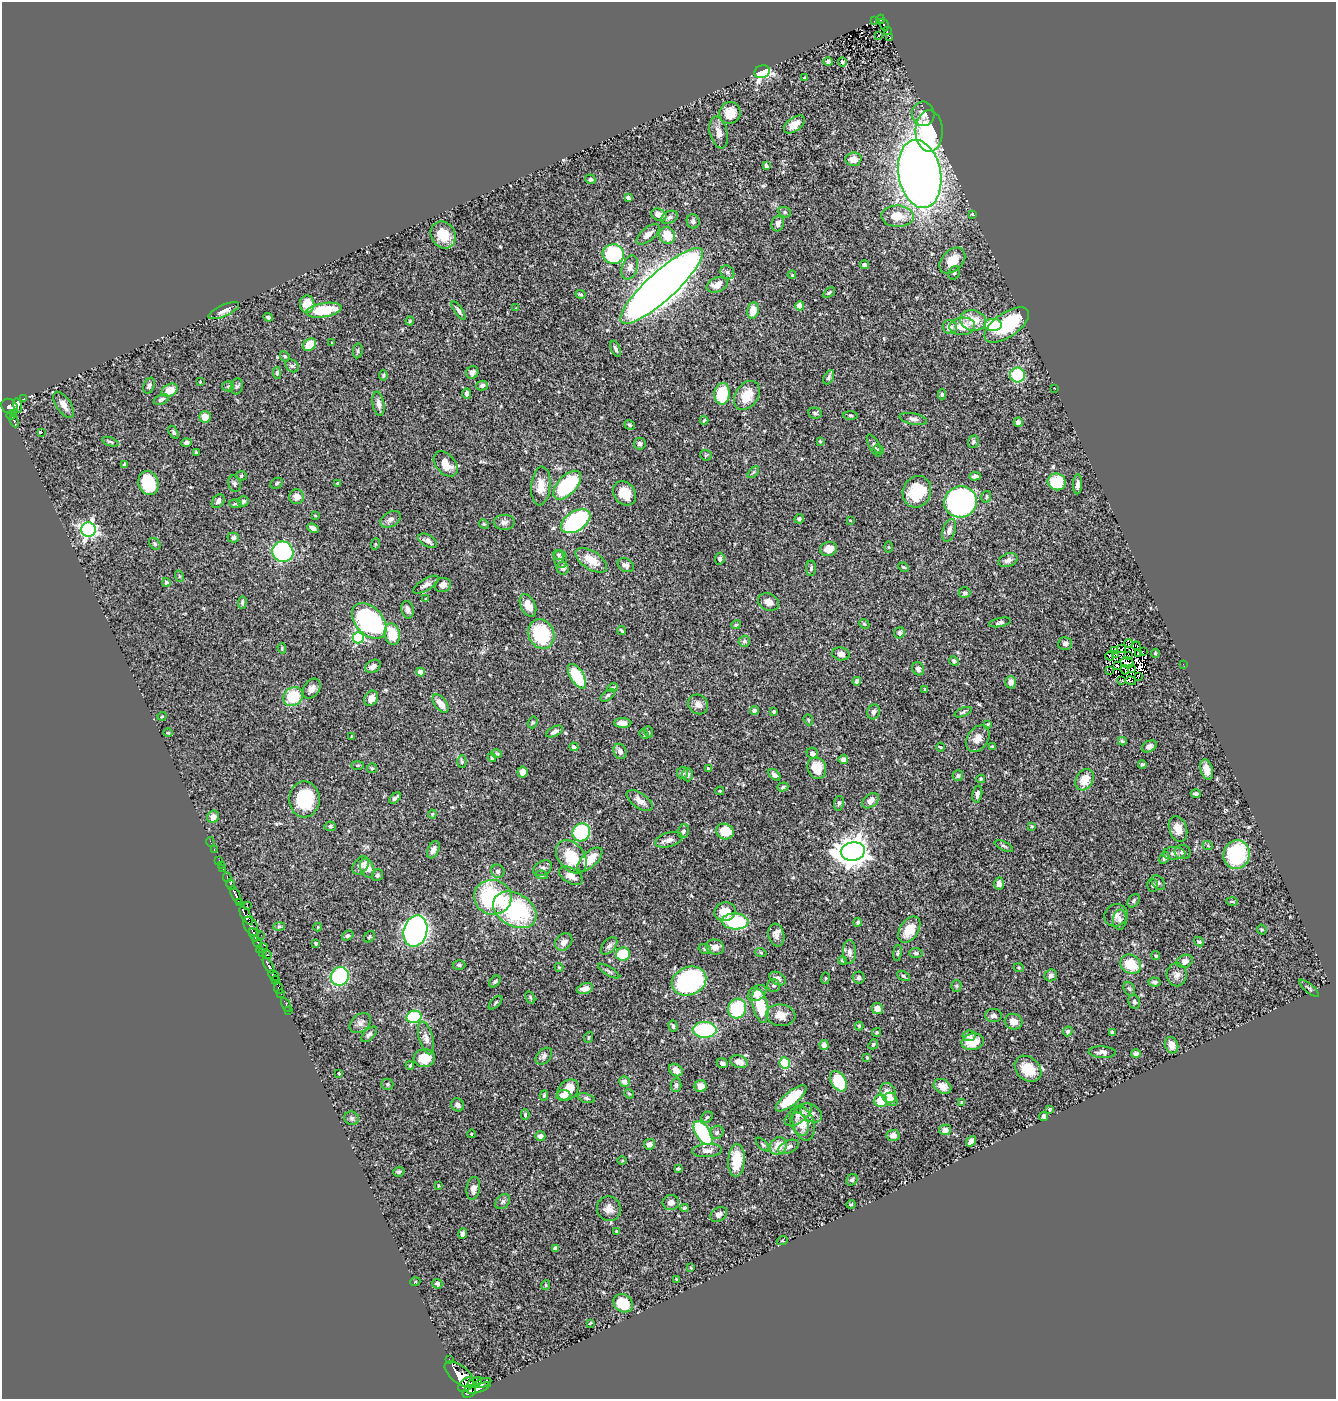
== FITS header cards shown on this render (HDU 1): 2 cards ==
NAXIS1  =                 1334
NAXIS2  =                 1397

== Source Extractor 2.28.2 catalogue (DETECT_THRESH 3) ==
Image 1334 x 1397 px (HDU 1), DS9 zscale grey, 1 PNG px = 1 image px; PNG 1338 x 1401 px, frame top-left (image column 1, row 1397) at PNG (2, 2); each listed source drawn as its Kron ellipse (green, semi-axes under 4 px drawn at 4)
Background 0.512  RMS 0.023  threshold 0.0695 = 3 sigma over >= 5 px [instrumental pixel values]
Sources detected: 472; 4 with non-positive FLUX_AUTO (blend fragments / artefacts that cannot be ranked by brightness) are neither listed nor drawn; the other 468 listed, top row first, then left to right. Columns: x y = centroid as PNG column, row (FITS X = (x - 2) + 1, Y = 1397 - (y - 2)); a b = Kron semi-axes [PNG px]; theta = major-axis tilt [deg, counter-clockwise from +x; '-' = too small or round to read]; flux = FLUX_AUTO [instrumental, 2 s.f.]
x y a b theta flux
880 19 5 4 - 44
875 20 2 2 - 6.5
884 24 6 3 -60 31
887 31 3 2 - 4.8
879 36 3 2 - 1.9
890 38 3 2 - 1.7
828 62 5 4 - 3.3
842 62 4 4 - 2.8
762 72 8 6 21 150
805 77 3 2 - 1.1
730 113 11 10 - 22
923 114 12 11 - 12
794 124 12 7 36 16
929 131 21 13 -90 170
719 132 16 8 -76 12
853 159 8 7 - 12
766 166 4 3 - 3.9
920 174 34 21 -80 1700
590 179 5 4 - 2.8
628 198 4 3 - 3.7
785 212 6 5 - 2.5
973 214 4 3 - 1.6
659 215 8 6 -22 13
897 216 16 10 -2 29
669 217 9 6 29 5
693 221 7 6 - 3.7
778 224 8 6 72 6.9
648 234 14 6 40 8.8
443 235 14 12 -58 29
667 235 8 7 - 27
613 254 10 10 - 110
952 261 15 10 45 30
865 265 4 3 - 4.2
630 267 12 8 70 9.6
727 272 7 6 - 4.7
954 273 7 5 63 3
792 275 4 3 - 1.3
717 285 11 7 20 15
662 286 54 14 42 3200
829 292 7 4 37 2.6
581 294 5 4 - 2.2
307 304 9 7 -84 23
800 306 4 4 - 32
516 308 3 3 - 1.1
324 310 18 7 9 53
458 310 11 4 -57 4.6
753 310 8 5 80 21
224 311 16 5 24 8.9
268 317 5 3 - 2.8
973 320 13 10 -12 31
410 321 4 4 - 1.7
993 325 8 6 2 63
1007 325 25 12 34 95
962 326 13 8 4 22
950 327 7 7 - 9.9
332 343 3 3 - 1.2
309 345 7 5 37 28
616 349 8 4 -66 3.9
358 351 7 5 80 2.9
285 356 5 4 - 2.5
292 366 7 5 -40 3.7
472 372 6 6 - 5.9
277 373 6 4 -84 2.9
383 375 5 4 - 2.2
1017 375 7 7 - 74
829 377 8 4 62 3.5
200 382 4 2 - 0.93
482 385 6 5 - 4.1
149 386 8 5 69 3.8
228 386 5 5 - 2.4
237 386 8 6 74 3.5
1055 388 3 2 - 1.2
170 390 9 6 30 25
467 393 5 4 - 5.2
722 394 11 7 86 60
942 394 5 4 - 2.6
747 395 16 11 55 29
24 399 3 3 - 13
161 399 8 5 24 3.8
378 404 12 6 -80 7.8
63 405 15 7 -56 11
17 406 7 4 -76 82
10 407 9 7 -37 240
14 413 3 3 - 13
815 413 7 5 -10 3.5
11 415 4 3 - 18
851 415 7 3 -1 2.3
205 417 6 5 - 15
913 419 14 5 -11 6.8
704 420 4 3 - 1.6
14 421 6 3 -65 67
1018 422 5 4 - 6.1
630 425 5 4 - 3
42 432 3 2 - 150
174 432 7 4 -58 3
820 441 3 3 - 1.6
110 442 8 3 -20 2.3
973 442 6 5 - 2.7
186 443 5 4 - 3.7
640 444 6 6 - 4.7
874 445 12 5 -63 4.6
879 449 5 3 - 1.3
196 452 3 3 - 1.8
706 455 6 5 - 1.8
446 464 14 9 -50 22
124 465 4 3 - 2.3
753 472 7 4 46 2.4
241 476 5 5 - 1.9
975 476 6 4 4 4.1
1057 482 9 8 - 48
148 483 12 9 -69 64
277 483 6 5 - 2.7
337 483 4 3 - 1.2
234 484 8 6 -79 3.9
1078 484 10 4 88 6.3
567 485 18 9 47 150
541 486 19 9 85 22
917 492 16 14 67 55
625 493 13 10 -52 26
297 497 7 7 - 12
986 497 6 5 - 2.6
218 501 8 5 53 4.8
243 501 6 5 - 4
960 502 16 15 - 360
235 504 6 4 -5 2.4
315 516 3 3 - 1.4
391 519 11 7 31 6.6
799 519 5 4 - 2.5
850 520 4 2 - 1.1
576 521 16 9 33 200
504 522 10 7 1 6.1
484 524 5 4 - 1.7
313 528 6 4 -24 6.3
88 530 7 7 - 430
949 530 11 6 71 7.6
233 538 6 5 - 3.7
428 541 10 5 -29 6.8
155 544 6 5 - 2.6
375 544 6 3 72 1.6
888 547 6 4 -90 1.7
828 549 8 7 - 15
283 552 10 10 - 240
558 555 5 4 - 2.4
560 559 9 6 -79 4.5
720 559 6 4 85 3
591 560 18 9 -33 25
1008 560 10 6 23 6.7
626 565 8 6 -30 6.1
903 567 6 3 -26 1.7
563 568 6 6 - 7.2
811 568 8 5 89 3.5
179 576 6 3 -71 1.5
166 582 4 4 - 3.2
426 585 14 6 31 6.8
443 585 8 7 - 8.2
964 593 6 5 - 3.7
426 599 3 2 - 1.4
242 602 6 3 86 2.8
768 602 11 8 -22 10
528 605 12 7 -64 15
408 610 9 6 -77 7.2
369 621 21 13 -48 250
1000 622 11 4 12 3.8
864 624 5 4 - 1.9
736 625 5 3 - 2.2
622 630 4 2 - 2.2
899 633 6 5 - 4.5
392 634 11 7 -78 43
541 634 15 12 -65 99
358 638 5 5 - 150
744 641 5 5 - 3.5
1128 643 4 2 - 1.8
1065 644 7 6 - 5.9
1136 646 4 2 - 1.3
282 648 5 4 - 1.7
1122 649 2 2 - 1
1115 651 4 2 - 0.82
1143 651 2 2 - 400
1138 653 3 2 - 1.8
1155 653 4 4 - 1.8
841 654 9 6 -9 8
1116 654 2 2 - 1.8
1110 656 4 2 - 2
1129 656 4 2 - 0.37
954 661 5 4 - 3.1
1127 663 6 5 - 0.43
1183 664 2 2 - 6.4
373 666 8 6 32 6.9
1117 666 4 2 - 2.2
918 669 7 6 - 5.6
1132 669 3 2 - 0.94
1109 670 3 2 - 1.5
1125 670 5 2 - 0.6
420 672 4 4 - 21
577 676 14 6 -58 82
1138 676 4 2 - 0.31
857 681 4 4 - 4
1122 681 3 2 - 2
1131 681 5 2 - 1.9
1011 682 6 5 - 8.1
613 687 5 3 - 1.4
312 689 11 7 55 9.7
925 689 3 3 - 1.4
608 695 8 4 37 2.9
293 696 10 9 - 57
371 698 8 6 59 11
440 703 10 6 -52 16
698 704 10 9 - 8.7
754 711 4 4 - 5.3
774 712 3 3 - 2.1
874 712 7 6 - 4.8
963 712 9 4 21 2.8
162 716 5 3 - 1.2
808 720 6 4 -69 2.3
533 722 6 4 72 2
623 723 8 5 -2 11
988 724 4 3 - 1.6
554 732 9 4 27 5.2
649 732 5 3 - 1.7
168 733 5 3 - 1.5
644 734 5 3 - 1.4
352 737 3 2 - 1.5
978 739 14 10 55 14
1122 741 4 3 - 2.1
992 746 4 3 - 2
1149 746 8 5 28 6.1
574 747 4 4 - 3.1
940 747 5 3 - 1.8
620 751 8 6 -65 6.4
812 753 6 5 - 5.8
497 754 5 4 - 2
492 758 4 3 - 2.1
843 759 5 4 - 6.7
462 762 6 4 -89 2.6
1142 764 4 3 - 2.2
357 765 6 3 0 1.8
372 768 5 5 - 2.4
708 768 4 3 - 1.3
817 768 11 9 -69 26
1207 769 10 6 -73 15
522 772 5 5 - 11
682 773 6 5 - 3.8
688 775 6 5 - 3.9
774 775 7 4 -41 4.7
958 776 5 5 - 2.9
981 779 4 3 - 1.7
1084 780 11 8 60 25
783 787 5 4 - 2.3
720 791 4 3 - 1.5
977 794 8 5 79 6.1
1196 794 5 4 - 4
395 798 7 3 44 3.9
304 799 18 15 -90 83
640 801 15 7 -34 11
870 801 9 6 40 8.7
839 803 7 5 81 3.1
432 814 4 4 - 1.6
213 817 6 5 - 11
330 826 5 5 - 3.2
1032 826 4 3 - 1.7
1178 829 13 8 -71 17
683 831 7 5 73 3.9
725 831 9 7 -22 34
581 832 9 8 - 100
669 840 14 7 15 9
210 842 5 2 - 7.3
1004 846 10 4 -26 3.2
1208 846 5 3 - 1.4
214 849 3 2 - 7.2
433 850 9 5 64 6.5
853 851 12 9 10 2200
1183 852 8 7 - 6
1174 853 11 6 1 5.9
1236 855 14 13 - 120
571 857 18 13 -52 50
1164 858 6 4 62 3.1
590 859 15 7 43 30
219 860 2 2 - 3.4
221 865 3 2 - 2.3
361 865 10 7 53 6.5
367 868 10 6 -67 21
543 868 10 7 29 6
223 869 2 2 - 4.8
498 871 7 6 - 4.1
378 875 6 5 - 3.1
542 875 6 4 -9 2.6
571 876 13 7 -30 12
227 877 4 3 - 44
1158 883 8 5 -48 3.5
231 884 5 3 - 33
999 884 6 5 - 7
1153 885 6 5 - 3.5
236 895 9 3 -64 400
493 897 19 17 -8 140
1134 901 7 5 51 3.2
1232 901 6 4 -3 1.9
240 903 4 3 - 160
247 905 2 2 - 21
515 910 23 16 -31 170
725 912 10 9 - 26
1116 915 12 11 - 10
246 916 10 4 -58 590
1120 920 10 7 87 6.4
735 921 13 8 -4 120
858 922 4 3 - 2.9
251 926 10 6 -60 140
279 927 6 4 2 2.2
318 927 4 2 - 1.2
1262 929 5 4 - 1.9
909 930 14 9 56 26
415 931 16 11 76 550
254 935 7 4 -63 120
261 935 2 2 - 4.6
776 935 11 8 -75 8.8
348 936 6 4 32 3.2
369 937 6 5 - 2.3
1199 941 5 4 - 1.9
257 942 6 4 -62 150
564 942 10 7 47 8.7
316 943 4 3 - 2.2
609 946 10 6 49 5.3
715 947 9 7 -12 9.6
262 948 6 4 33 130
705 949 6 4 -18 2.7
849 952 12 6 -90 6.7
262 953 3 2 - 22
761 953 5 3 - 1.5
898 953 8 4 83 2.5
916 953 7 4 -2 3.2
623 954 7 6 - 59
267 955 4 3 - 76
1156 956 4 4 - 2.8
842 961 4 3 - 2.3
1185 961 8 6 24 7.6
1131 964 11 9 -39 40
459 965 6 4 -1 2.5
269 966 9 3 -58 440
559 967 4 4 - 1.5
1019 968 5 3 - 1.8
609 971 12 3 -32 3.3
274 975 6 4 -46 360
1051 975 6 6 - 3.9
1177 975 11 10 - 9.6
340 976 9 9 - 140
903 976 7 4 -29 2.5
778 978 9 6 -30 6
825 978 6 3 82 1.6
859 978 6 6 - 5
275 980 4 3 - 120
689 981 18 14 22 220
495 982 7 4 48 2.7
1155 982 6 4 -4 3.3
773 986 6 6 - 2.6
956 986 5 5 - 2.3
278 988 6 3 -80 33
1309 988 12 3 -40 2.8
585 989 8 5 16 11
1129 989 7 5 -66 2.6
757 993 10 7 34 13
281 994 2 2 - 3.6
530 997 6 4 -61 2.1
1134 1002 7 5 -70 3.7
495 1003 8 4 45 2.4
286 1005 8 3 -63 6.3
760 1006 17 7 -77 55
877 1008 5 5 - 10
737 1009 10 9 - 82
289 1010 3 2 - 4.4
781 1015 15 10 -7 15
993 1015 8 6 0 5.1
414 1017 8 6 12 85
1013 1022 9 7 -16 12
360 1023 12 8 42 7.3
673 1026 6 3 -73 2.4
859 1026 4 4 - 2
705 1030 12 8 0 120
1068 1031 5 4 - 2.8
876 1032 4 4 - 2.1
1112 1032 3 3 - 1.7
369 1034 10 5 44 4.5
969 1036 7 5 10 5.4
589 1037 5 3 - 1.6
426 1038 17 7 -74 8.8
973 1042 11 8 12 27
873 1044 5 4 - 2.1
824 1045 5 4 - 9.5
1171 1045 8 6 -67 16
1102 1052 13 6 -3 6.3
1136 1054 5 4 - 5
544 1056 10 6 47 5.3
867 1057 3 3 - 1.4
424 1058 10 9 - 26
739 1062 9 6 -19 11
722 1063 6 5 - 5.4
785 1063 6 5 - 59
410 1066 4 4 - 1.7
1028 1069 15 11 -42 39
676 1070 7 5 -35 8.1
339 1073 4 3 - 1.3
624 1081 6 5 - 9
838 1081 11 7 -59 62
387 1084 6 5 - 2.8
676 1085 7 5 87 3.9
701 1086 6 6 - 14
943 1086 9 7 -28 10
568 1090 12 9 46 23
888 1093 10 7 -69 19
629 1094 5 4 - 2
544 1095 5 3 - 2.1
563 1095 7 5 4 12
586 1098 9 4 -17 3.4
791 1098 19 6 39 49
891 1099 7 6 - 9.3
881 1101 6 6 - 36
962 1102 4 3 - 1.6
458 1105 7 6 - 5.9
1050 1109 4 3 - 1.8
811 1113 12 8 -36 7.8
525 1115 5 4 - 2.6
798 1115 16 8 36 9.9
1044 1116 4 4 - 6.2
707 1117 6 5 - 2.6
352 1118 7 6 - 3.5
799 1124 12 8 -62 12
803 1124 17 10 -74 17
945 1130 6 5 - 6.6
717 1132 7 6 - 4.7
703 1133 13 7 -56 140
471 1134 4 3 - 1.2
893 1135 6 5 - 6.8
540 1136 5 5 - 6.4
971 1141 6 4 49 8.3
649 1144 5 5 - 7.6
763 1145 8 3 -46 2.3
778 1146 9 8 - 22
788 1147 11 6 24 6
707 1150 15 6 4 8.2
622 1160 5 3 - 1.4
737 1160 16 8 86 39
678 1169 4 3 - 2.2
399 1172 5 5 - 2.4
852 1180 6 5 - 2.9
438 1186 4 2 - 1.2
473 1188 11 7 83 8.6
503 1202 9 6 49 4.2
671 1202 8 7 - 4.9
851 1204 4 3 - 2.1
684 1208 4 3 - 1.9
609 1209 12 12 - 11
719 1214 9 6 34 6.3
616 1231 3 2 - 1.1
463 1233 5 4 - 4.1
782 1241 5 3 - 1.4
555 1248 4 4 - 3.1
691 1268 4 3 - 1.2
677 1279 3 2 - 1.3
415 1282 5 3 - 1.3
437 1284 5 4 - 3.8
546 1285 5 4 - 2
623 1303 10 8 -37 38
590 1323 3 2 - 1.5
449 1359 2 2 - 16
459 1374 17 8 -39 1200
475 1383 8 4 26 230
482 1383 9 4 18 200
466 1385 9 6 43 230
479 1388 12 3 20 220
469 1392 7 5 39 240
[4 non-positive-flux detections neither listed nor drawn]